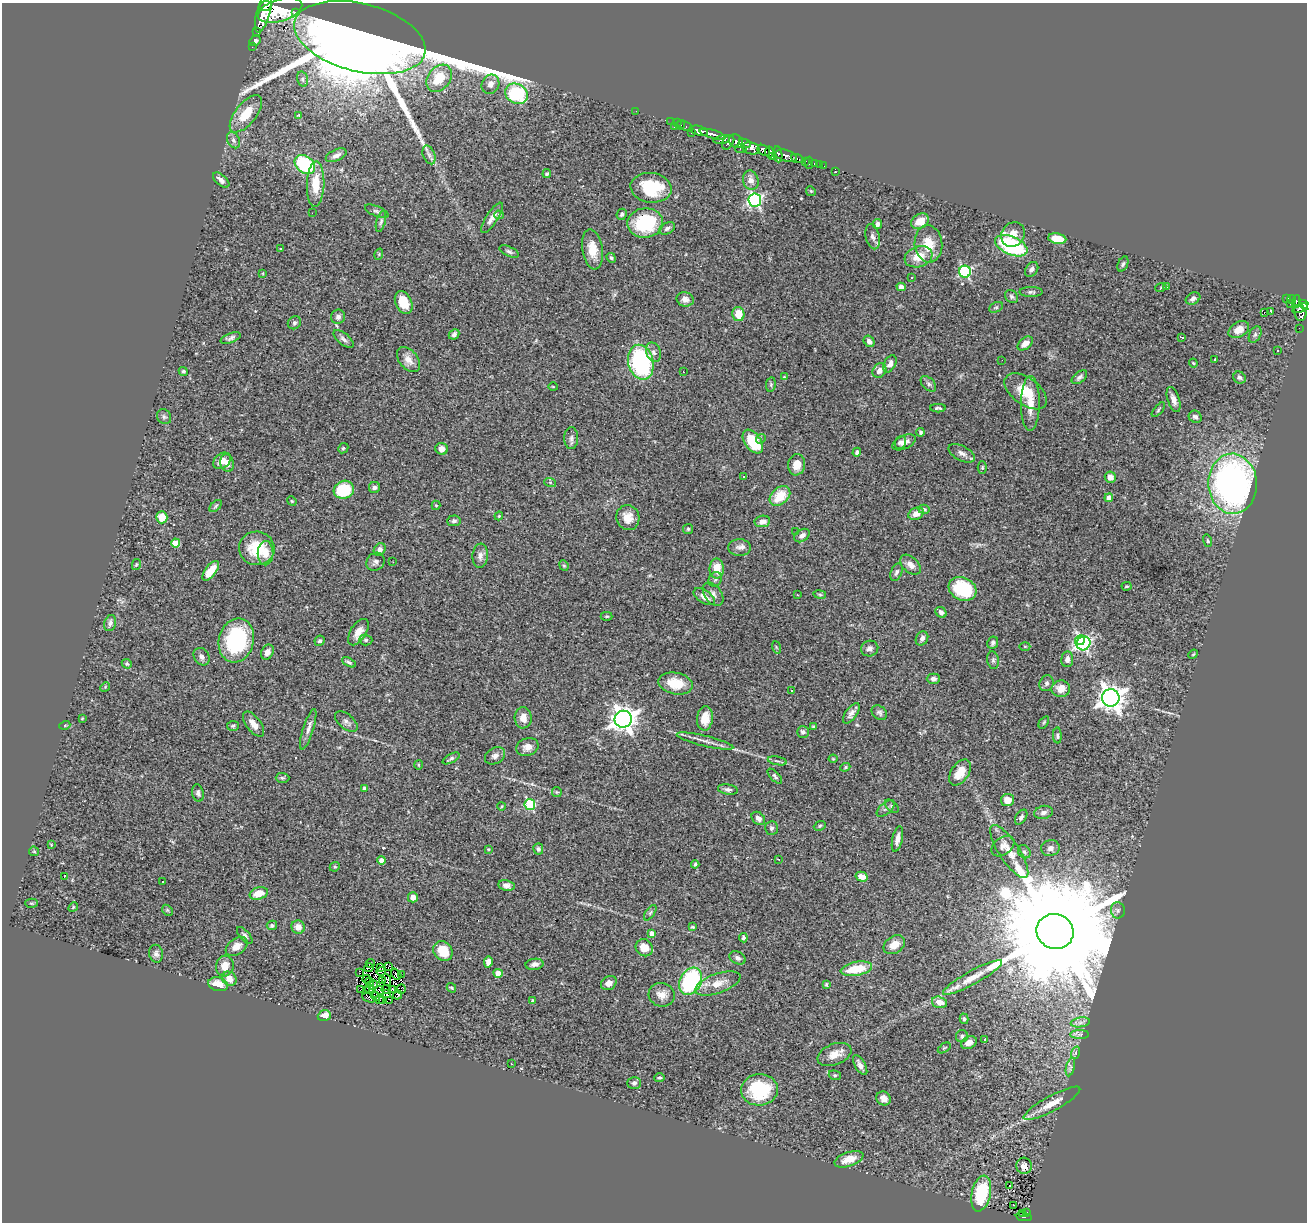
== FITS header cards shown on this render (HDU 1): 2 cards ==
NAXIS1  =                 1305
NAXIS2  =                 1220

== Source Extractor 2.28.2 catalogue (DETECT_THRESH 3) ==
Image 1305 x 1220 px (HDU 1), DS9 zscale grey, 1 PNG px = 1 image px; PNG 1309 x 1224 px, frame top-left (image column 1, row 1220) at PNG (2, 3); each listed source drawn as its Kron ellipse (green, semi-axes under 4 px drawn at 4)
Background 0.881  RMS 0.047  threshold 0.141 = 3 sigma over >= 5 px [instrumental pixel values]
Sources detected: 367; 3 with non-positive FLUX_AUTO (blend fragments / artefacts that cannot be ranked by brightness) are neither listed nor drawn; the other 364 listed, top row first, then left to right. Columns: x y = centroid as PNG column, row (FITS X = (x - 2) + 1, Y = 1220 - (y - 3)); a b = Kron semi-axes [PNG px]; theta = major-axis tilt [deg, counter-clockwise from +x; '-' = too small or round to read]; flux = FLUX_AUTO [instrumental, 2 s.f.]
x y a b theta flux
265 6 6 5 - 660
280 10 23 11 18 4900
263 12 21 6 75 2000
295 12 3 3 - 96
256 31 4 2 - 8.7
360 38 67 34 -14 21000
255 41 6 5 - 11
252 47 2 2 - 8
439 78 15 11 50 99
302 79 8 5 -74 7.8
490 84 10 8 61 21
516 94 11 9 -29 250
636 111 2 2 - 3.1
246 114 22 10 51 74
299 115 4 4 - 2.2
671 122 2 2 - 3
677 123 2 2 - 2.1
681 125 4 3 - 8.5
685 126 9 3 -28 11
674 127 3 2 - 16
699 131 9 4 -16 450
691 132 3 2 - 8.7
712 134 13 4 -15 510
722 139 8 4 11 180
233 140 8 6 -63 10
736 141 8 6 -39 210
728 142 8 5 58 150
745 143 6 3 -24 110
751 148 9 6 -17 330
741 149 6 3 -12 140
764 150 7 5 -29 340
769 152 5 4 - 140
778 154 8 4 -83 140
336 155 11 5 23 15
429 155 10 6 -68 10
786 156 11 5 -17 390
772 157 4 3 - 70
797 159 6 3 -23 41
805 161 4 3 - 36
809 163 6 2 89 8.5
815 163 4 3 - 30
305 164 11 8 -39 280
819 164 3 2 - 2.8
824 166 2 2 - 3.5
835 172 3 2 - 4.4
547 174 4 4 - 4.8
221 180 10 5 -41 14
751 180 10 8 -74 20
316 184 23 8 88 74
651 188 21 15 -7 150
811 191 5 4 - 3.4
755 200 6 6 - 590
377 211 12 5 -23 9.7
312 213 2 2 - 14
622 214 6 5 - 6.5
499 215 4 4 - 5.6
492 218 18 5 57 23
920 221 9 7 30 50
381 222 11 4 74 7.9
645 223 18 15 8 190
877 224 5 4 - 8.7
667 228 8 5 27 9.1
1013 234 13 11 52 32
873 237 13 7 -77 15
1057 239 9 5 -11 70
928 244 19 14 -84 64
1011 246 17 9 -23 320
281 249 3 3 - 4.1
593 249 20 10 -81 54
509 252 10 5 -24 7.9
379 254 6 3 73 3.5
919 257 14 10 19 52
611 258 5 4 - 5.7
1123 264 8 5 66 6.5
1032 269 8 6 54 9.4
965 272 6 6 - 390
263 273 4 3 - 2.5
912 277 3 3 - 15
901 287 4 4 - 15
1161 287 5 3 - 3.1
1166 287 4 3 - 3.5
1031 292 11 5 1 8.4
1012 297 7 5 -45 7.9
1193 298 8 5 30 9.4
1287 298 4 3 - 35
685 299 9 7 -13 17
1291 299 4 3 - 91
404 302 12 8 -66 63
1296 302 6 3 85 140
1290 304 3 2 - 5.7
1305 305 6 4 -36 190
996 307 7 5 28 5.4
1300 308 8 4 23 300
1270 311 2 2 - 770
1264 313 3 2 - 7.8
1300 313 8 6 -79 260
738 314 7 6 - 50
338 317 7 7 - 11
294 323 7 6 - 6.9
1299 328 2 2 - 5.5
1239 330 11 7 31 30
454 334 6 4 43 11
1255 334 9 5 64 8.1
1182 337 3 2 - 5.2
231 338 10 4 21 10
344 339 12 5 -39 12
869 341 6 5 - 13
1025 343 9 5 38 26
1277 350 3 2 - 3.3
654 352 10 7 -68 13
1215 359 3 3 - 7.1
408 360 14 9 -51 27
1002 360 2 2 - 1.7
641 362 17 12 -76 440
1193 363 4 3 - 3.2
890 364 9 5 61 18
879 370 8 6 56 18
183 371 5 4 - 4.4
683 372 3 2 - 5.9
784 377 4 3 - 2.8
1079 377 9 5 38 9.6
1239 378 6 5 - 7.1
771 384 7 5 80 5.6
928 384 9 5 -45 9.1
553 387 5 3 - 2.6
1026 391 24 13 -36 75
1174 400 13 6 -71 20
1030 403 27 9 90 52
938 408 8 3 0 5.5
1158 410 9 3 51 5
164 417 8 6 -54 7.7
1195 417 7 6 - 10
920 432 4 4 - 5.7
571 438 11 7 90 11
761 439 5 4 - 4.9
753 442 13 8 -54 140
900 442 6 5 - 11
904 442 12 6 24 20
343 448 5 4 - 4.4
442 449 6 6 - 21
857 452 4 3 - 7.1
962 453 14 7 -27 18
222 461 10 7 36 26
227 463 9 6 -77 18
797 465 11 8 80 41
982 468 6 4 90 4.5
743 477 3 2 - 3.6
1110 477 5 5 - 24
550 482 6 4 -19 4.3
1233 484 30 24 -88 1200
374 488 5 5 - 8.3
344 490 10 9 - 160
780 496 12 8 43 76
1109 498 4 4 - 22
292 501 5 4 - 3.5
436 505 5 4 - 3.6
216 506 7 4 46 5.3
924 509 5 4 - 6.6
916 514 8 6 25 22
499 516 4 3 - 3.1
162 517 6 5 - 46
628 518 12 11 - 38
454 521 7 5 5 7.6
762 521 8 5 10 17
688 529 5 5 - 4.6
796 531 2 2 - 2.1
802 536 8 5 35 15
1208 541 6 4 -72 4.7
175 543 4 4 - 64
257 548 18 17 - 110
739 548 11 8 -1 15
380 549 7 5 53 15
266 553 12 8 89 35
480 556 12 8 84 16
375 562 10 8 45 12
393 562 2 2 - 1.6
136 565 5 4 - 3.6
564 565 5 4 - 4.3
910 565 12 7 -45 22
717 569 10 7 90 50
211 571 11 5 53 60
896 572 9 5 67 9.4
715 579 7 6 - 7.1
1127 586 5 4 - 3.6
963 589 14 11 -27 170
713 594 13 8 -53 17
820 594 6 3 -9 4.3
797 595 3 2 - 2.2
704 597 12 6 -34 24
941 612 6 5 - 12
607 616 6 4 -1 4.3
110 623 8 5 76 10
358 632 15 8 58 30
922 638 7 6 - 13
236 640 22 17 75 300
366 640 7 5 -2 6.9
1080 640 5 4 - 260
320 641 5 5 - 7
993 643 6 5 - 8.6
1083 643 7 6 - 630
1025 646 5 3 - 2.9
776 647 6 4 -71 3.8
870 648 9 7 22 14
267 652 8 6 60 15
1193 654 5 4 - 3.8
202 657 9 7 -55 13
1067 659 8 6 85 15
993 660 9 5 -81 7.4
349 662 8 3 -28 6.6
127 664 5 4 - 4.6
933 679 6 5 - 9.8
675 683 17 11 -12 72
1046 683 8 7 - 8.9
105 687 5 4 - 3.6
1061 689 9 8 - 29
792 691 3 3 - 4.9
1111 698 9 8 - 3200
851 713 12 5 54 15
879 713 8 6 -39 9
82 718 3 3 - 2.6
523 718 10 8 -88 25
705 718 12 8 83 36
623 719 9 8 - 2900
346 722 13 7 -40 13
1044 722 7 3 55 3.9
254 724 15 7 -52 28
65 725 5 3 - 3
233 726 6 5 - 5.4
814 726 3 3 - 3.9
308 729 21 5 72 19
803 732 6 5 - 7.7
1057 735 8 4 -87 5.6
705 741 29 5 -13 24
527 747 11 8 20 21
495 756 11 8 30 14
451 758 9 4 28 6.9
833 759 4 4 - 3.1
777 761 10 3 -10 6.2
418 765 5 3 - 3
845 767 5 4 - 3.6
960 773 14 8 57 46
775 776 9 4 -46 5.8
282 778 7 5 -1 5.4
364 788 3 3 - 7
728 789 10 5 -9 9.4
557 792 5 5 - 3.8
198 793 9 5 -80 9.3
1008 800 6 6 - 28
530 804 5 5 - 260
502 806 4 3 - 2.4
892 806 8 5 -44 6.6
886 809 11 5 41 11
1043 812 9 6 14 13
1021 817 8 5 58 9.6
758 818 7 5 -42 14
820 826 6 4 23 4.8
772 828 7 6 - 8.2
897 839 13 5 77 18
51 845 4 3 - 2.4
1003 846 13 8 36 17
1050 848 9 8 - 15
488 849 4 4 - 3
538 849 6 5 - 7.3
34 851 5 4 - 3.9
1009 851 31 10 -56 54
1024 852 7 6 - 8
779 859 3 2 - 3.8
382 860 4 4 - 25
695 864 4 3 - 4.5
335 867 5 4 - 4.5
64 877 3 2 - 29
861 877 6 5 - 43
163 881 2 2 - 2.7
506 885 8 5 -9 15
259 893 9 6 16 47
413 897 5 5 - 18
31 903 6 4 -1 4.6
73 907 5 4 - 4
167 910 6 4 -45 5
1118 910 8 7 - 9.8
650 913 9 4 55 6.7
272 925 5 5 - 5.6
298 927 7 6 - 24
693 927 4 3 - 3.7
1055 931 19 17 -24 170000
652 933 4 4 - 27
245 935 10 5 -50 8.7
743 938 4 4 - 6.1
894 945 11 8 35 35
237 946 12 8 35 30
644 948 9 8 - 39
443 951 10 9 - 71
156 954 9 7 -78 11
738 958 8 6 -29 9.6
488 962 5 4 - 25
370 963 4 3 - 2.5
535 964 9 5 9 13
225 966 10 8 76 32
389 966 2 2 - 4.8
380 967 4 2 - 2.1
369 968 5 2 - 0.91
856 969 16 7 10 92
381 971 5 3 - 1.6
360 973 2 2 - 3.6
498 973 4 4 - 43
396 974 6 2 -51 1.7
401 975 2 2 - 1.6
973 977 33 7 29 54
229 979 7 6 - 31
367 979 4 2 - 3.9
382 980 2 2 - 2.3
387 980 6 2 -70 2.9
691 981 14 10 61 350
370 982 5 2 - 2.9
609 983 8 6 31 18
718 983 24 9 20 48
218 984 10 7 -13 43
826 984 4 3 - 3.7
373 985 5 2 - 6.1
451 988 5 3 - 4.3
369 989 4 2 - 2.6
386 989 4 2 - 2.4
401 989 5 4 - 8.9
360 990 3 2 - 5.3
379 990 4 2 - 0.79
392 990 4 3 - 7.7
366 991 2 2 - 2.3
386 994 3 3 - 3.3
398 995 5 3 - 9.8
662 995 13 11 -15 29
376 996 4 3 - 0.38
369 998 7 4 -24 1.7
379 999 3 2 - 3.5
390 1000 3 2 - 2.7
382 1001 3 2 - 2
532 1001 3 3 - 5.4
939 1002 8 5 -16 45
324 1016 6 5 - 27
964 1019 5 4 - 5.7
1080 1022 10 5 9 12
1080 1034 9 4 0 8.1
962 1036 6 6 - 8.5
985 1039 3 3 - 12
969 1043 8 6 27 19
944 1048 7 3 35 3.6
1075 1053 6 4 70 5.2
835 1054 18 10 21 37
511 1064 2 2 - 2.4
860 1065 11 5 -59 15
1070 1067 9 4 77 7.1
835 1075 6 4 -19 4.5
659 1078 5 4 - 5.7
634 1083 7 6 - 8.1
759 1090 18 15 5 200
884 1098 7 6 - 19
1052 1103 32 7 28 43
849 1159 15 7 18 37
1024 1166 8 7 - 17
1009 1186 3 3 - 73
981 1193 18 9 78 170
1013 1205 2 2 - 4.5
1027 1212 3 3 - 28
1023 1214 3 3 - 26
1024 1217 8 3 -9 91
At the frame edge (FLAGS 8, measured only in part): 1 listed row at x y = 1305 305
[3 non-positive-flux detections neither listed nor drawn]